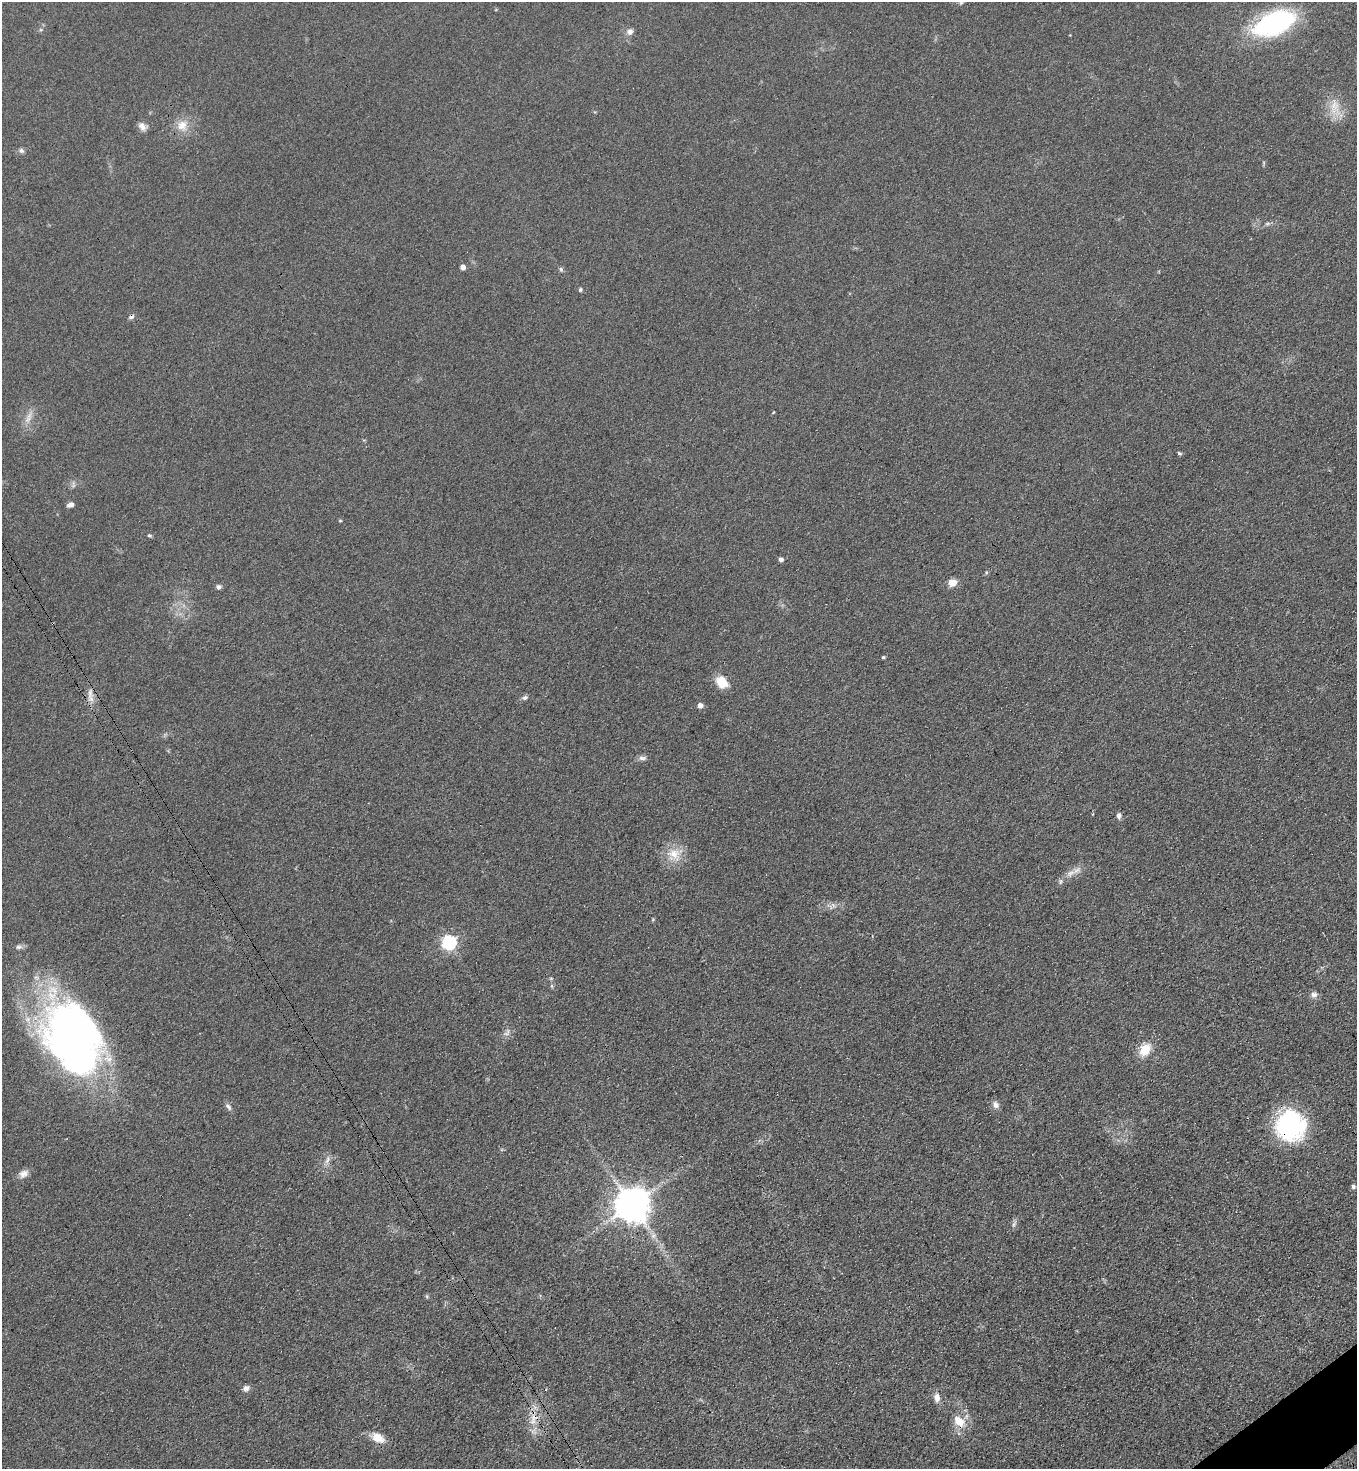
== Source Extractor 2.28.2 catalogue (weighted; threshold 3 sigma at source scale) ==
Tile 6 of 4 x 4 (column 2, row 2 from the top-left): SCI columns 1670-3024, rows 2961-4427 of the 5908 x 5918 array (HDU 1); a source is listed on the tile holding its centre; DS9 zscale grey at full resolution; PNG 1359 x 1471 px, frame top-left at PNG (2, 2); no overlay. Shown black and unused: <1% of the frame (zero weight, under 3 of 4 exposures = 3% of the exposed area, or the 3 px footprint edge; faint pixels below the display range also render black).
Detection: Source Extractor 2.28.2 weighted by HDU 2 'WHT'; one run over the whole footprint, this tile lists its part. Background 0.0764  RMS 0.0072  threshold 0.0324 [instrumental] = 3 sigma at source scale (4.5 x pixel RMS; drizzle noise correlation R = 1.50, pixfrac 1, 0.05/0.05 arcsec/px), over >= 5 px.
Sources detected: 56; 1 too faint to see at this stretch — not listed; the other 55 listed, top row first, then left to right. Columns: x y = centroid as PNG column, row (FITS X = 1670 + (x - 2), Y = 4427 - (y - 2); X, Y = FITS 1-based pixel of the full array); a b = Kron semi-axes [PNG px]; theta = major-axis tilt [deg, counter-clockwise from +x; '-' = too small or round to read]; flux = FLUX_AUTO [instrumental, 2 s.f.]
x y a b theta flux
961 2 8 5 -60 1.7
1274 23 37 19 22 130
630 31 8 8 - 3.4
1335 107 27 14 -79 13
182 125 16 15 - 10
142 126 11 8 -36 3.9
21 151 7 6 - 1.9
1267 224 7 4 19 1.3
463 267 5 4 - 3.7
561 269 7 5 -68 1.3
580 290 5 4 - 1.1
131 317 8 5 31 1.9
773 412 4 3 - 0.54
28 417 20 7 68 6.1
1179 453 5 4 - 1.1
70 505 8 5 20 3.1
340 521 4 3 - 0.75
149 535 5 5 - 1.2
781 559 4 4 - 2.5
986 572 5 3 - 0.81
953 583 9 8 - 6.8
219 587 7 5 -4 1.8
53 624 3 2 - 0.73
883 657 3 3 - 1.1
722 682 15 11 -41 12
90 693 19 8 -86 6
525 698 8 5 24 2
700 705 5 5 - 3.9
642 758 12 6 3 2.5
1093 814 3 3 - 0.64
1119 816 7 5 87 2.6
674 854 23 15 -36 13
1070 873 14 8 21 5.1
1060 881 8 4 81 1.5
833 905 7 5 -45 1.8
448 942 7 6 - 140
19 947 10 6 7 2.3
1314 995 9 7 3 3.1
507 1033 11 7 45 3.1
73 1037 83 53 -64 390
1145 1050 14 10 51 15
996 1105 10 8 -59 3.2
228 1107 11 6 -46 2.4
1290 1125 30 29 - 93
327 1160 11 6 68 3.3
23 1174 13 9 21 4.4
1353 1187 5 5 - 2
632 1205 10 10 - 1700
1014 1224 10 4 61 1.7
653 1236 7 5 45 2
246 1388 9 7 32 2.7
937 1398 11 8 -82 4.8
534 1417 15 10 66 8.6
959 1421 18 12 -42 12
378 1438 18 11 -24 9.3
Overlapping masked pixels (flux is a lower limit): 5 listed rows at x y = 131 317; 53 624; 73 1037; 1290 1125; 534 1417
Isophote crosses this tile's border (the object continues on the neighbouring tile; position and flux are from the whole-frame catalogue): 1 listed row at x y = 961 2